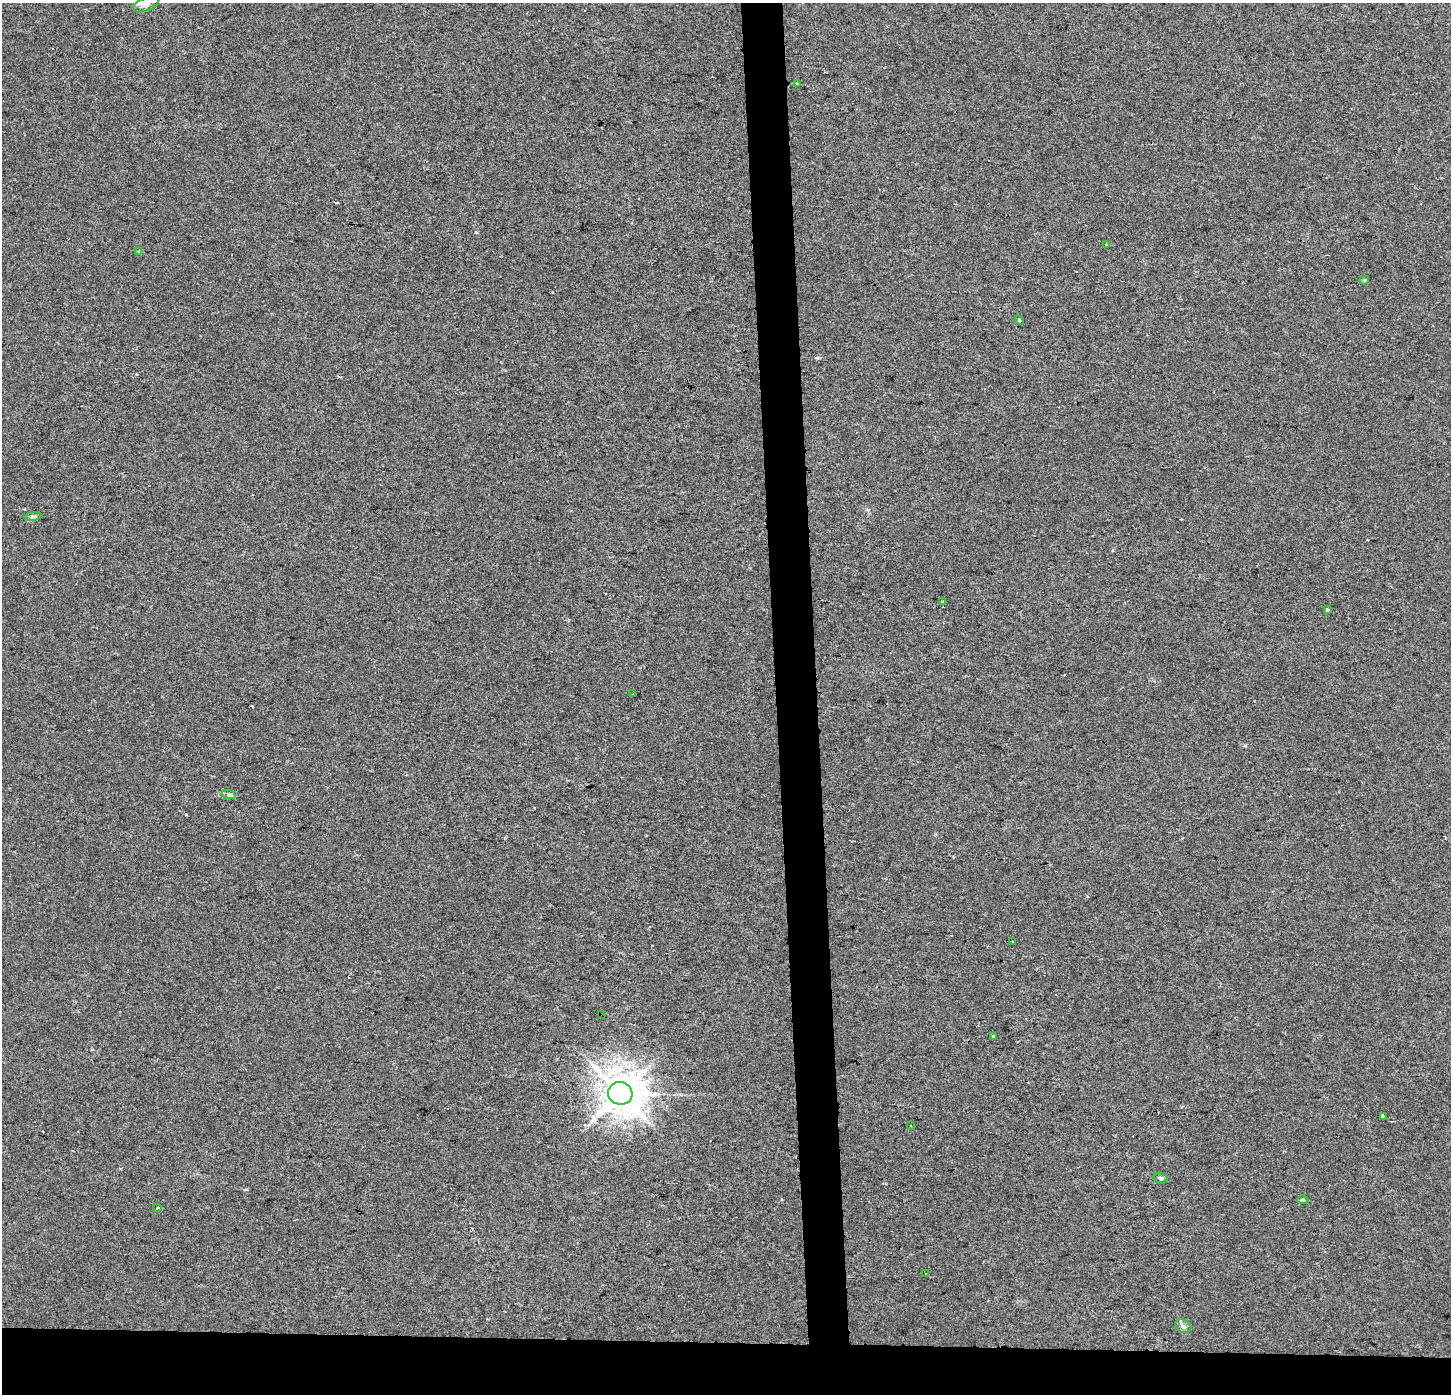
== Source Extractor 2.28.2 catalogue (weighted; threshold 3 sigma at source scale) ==
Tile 8 of 3 x 3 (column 2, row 3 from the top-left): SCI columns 1498-2946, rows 1-1392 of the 4444 x 4184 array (HDU 1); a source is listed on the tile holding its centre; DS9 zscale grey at full resolution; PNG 1453 x 1396 px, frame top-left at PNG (2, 3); each listed source drawn as its Kron ellipse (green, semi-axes under 4 px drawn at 4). Shown black and unused: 7% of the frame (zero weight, under 2 of 3 exposures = <1% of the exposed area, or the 3 px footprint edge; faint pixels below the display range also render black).
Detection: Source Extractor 2.28.2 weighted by HDU 2 'WHT'; one run over the whole footprint, this tile lists its part. Background 0.00431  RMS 0.0046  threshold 0.0206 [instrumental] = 3 sigma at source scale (4.5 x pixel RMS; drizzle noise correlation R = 1.50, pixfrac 1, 0.0396/0.0396 arcsec/px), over >= 5 px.
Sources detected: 26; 3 cosmic-ray / hot-pixel residue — neither listed nor drawn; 1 inside a brighter listed object's ellipse — not listed separately; the other 22 listed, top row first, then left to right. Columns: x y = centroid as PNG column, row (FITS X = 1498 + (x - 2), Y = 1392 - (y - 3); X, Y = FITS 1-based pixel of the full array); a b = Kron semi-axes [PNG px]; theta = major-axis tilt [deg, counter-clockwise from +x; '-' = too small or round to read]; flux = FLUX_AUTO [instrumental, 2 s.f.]
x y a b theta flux
146 4 13 7 24 2.3
797 83 3 3 - 1.6
1106 245 3 3 - 0.87
139 251 4 4 - 0.57
1364 280 5 4 - 0.56
1019 320 5 3 - 1.7
33 516 9 4 8 1.1
942 602 3 3 - 0.7
1327 610 4 3 - 2.5
633 694 3 2 - 0.54
229 795 7 4 -19 0.92
1012 942 3 3 - 2.6
601 1014 3 2 - 0.56
993 1036 3 3 - 0.65
620 1093 12 11 - 1200
1383 1116 3 3 - 68
911 1126 2 2 - 0.52
1160 1178 7 5 -17 0.85
1303 1200 6 4 0 0.65
157 1208 4 3 - 0.81
926 1274 3 2 - 0.56
1183 1326 8 6 -27 1.5
Overlapping masked pixels (flux is a lower limit): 2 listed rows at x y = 1019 320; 601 1014
Isophote crosses this tile's border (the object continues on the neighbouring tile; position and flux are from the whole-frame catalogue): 1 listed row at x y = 146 4